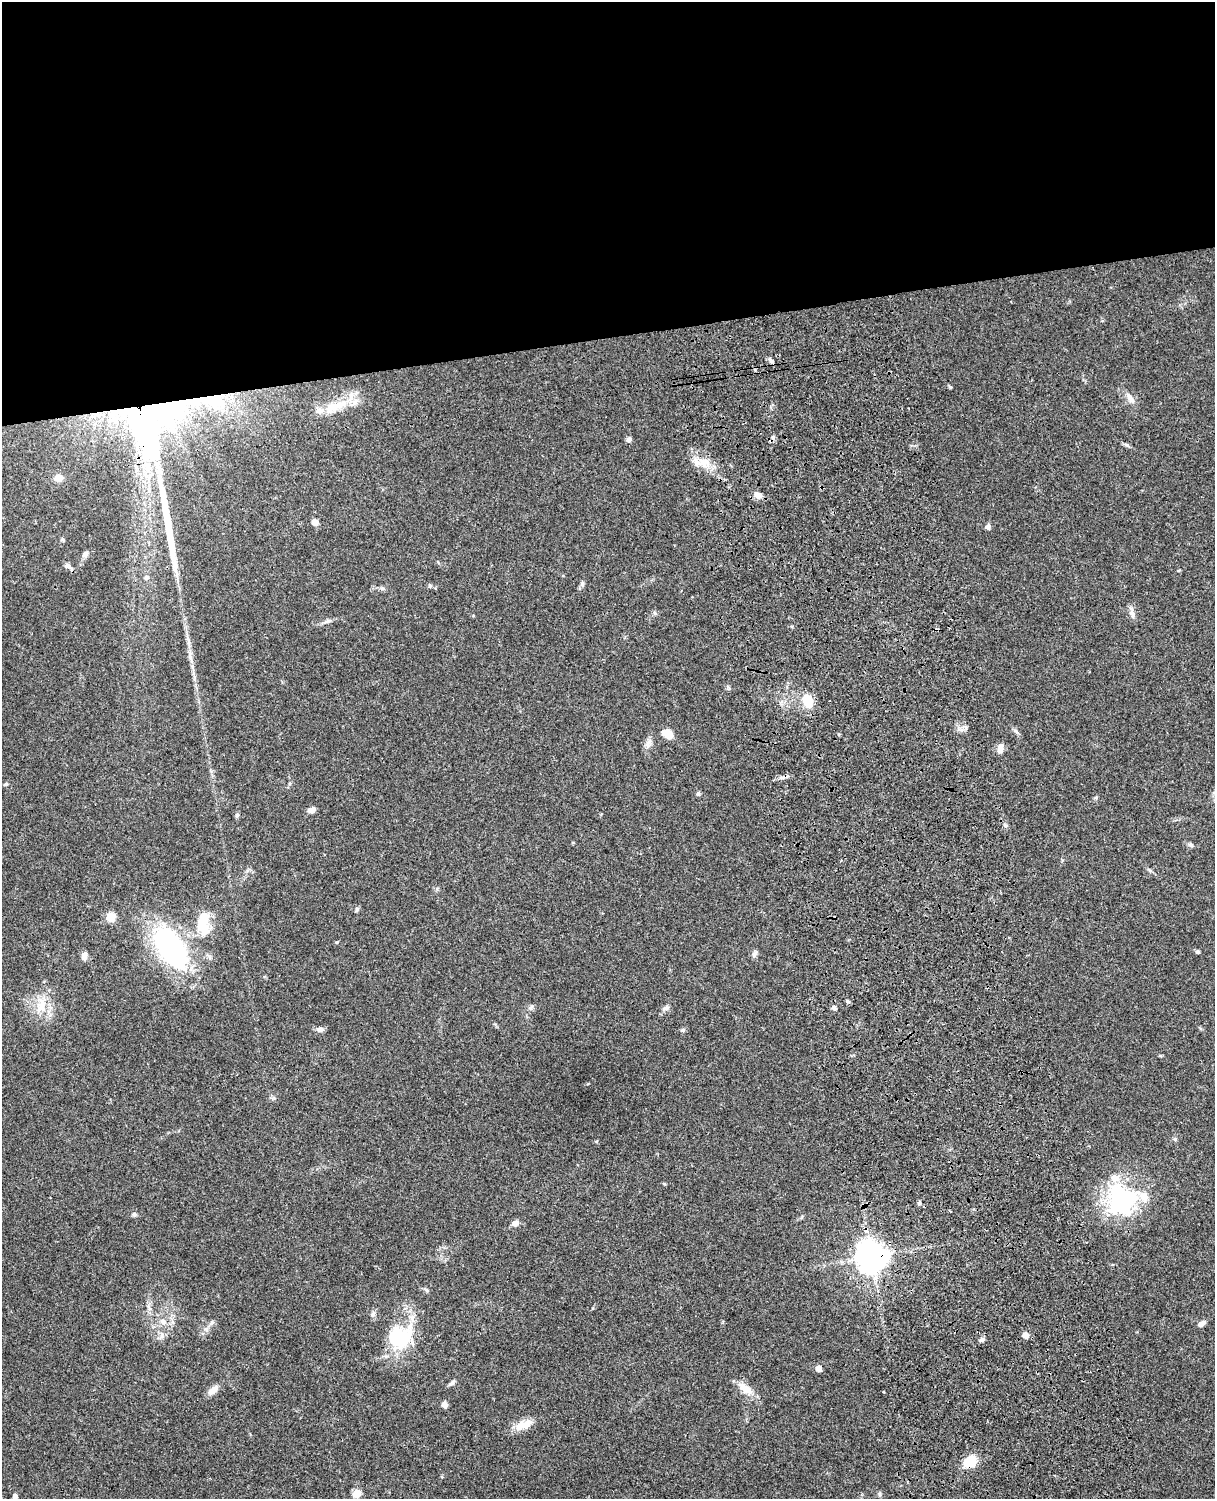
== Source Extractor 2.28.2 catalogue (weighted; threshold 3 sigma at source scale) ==
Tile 2 of 4 x 3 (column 2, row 1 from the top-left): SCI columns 1335-2547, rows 3271-4767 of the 5091 x 4931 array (HDU 1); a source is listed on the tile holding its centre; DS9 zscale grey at full resolution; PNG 1217 x 1501 px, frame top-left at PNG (2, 2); no overlay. Shown black and unused: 23% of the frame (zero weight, under 3 of 4 exposures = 6% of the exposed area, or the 3 px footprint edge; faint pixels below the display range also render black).
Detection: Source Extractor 2.28.2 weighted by HDU 2 'WHT'; one run over the whole footprint, this tile lists its part. Background 0.0755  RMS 0.0058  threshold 0.026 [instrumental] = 3 sigma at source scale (4.5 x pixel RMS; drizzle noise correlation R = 1.50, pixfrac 1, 0.05/0.05 arcsec/px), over >= 5 px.
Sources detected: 83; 1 inside a brighter object's white glare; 1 cosmic-ray / hot-pixel residue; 1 long thin detection or spike segment (spike, bleed or trail) — not listed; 4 inside a brighter listed object's ellipse — not listed separately; the other 76 listed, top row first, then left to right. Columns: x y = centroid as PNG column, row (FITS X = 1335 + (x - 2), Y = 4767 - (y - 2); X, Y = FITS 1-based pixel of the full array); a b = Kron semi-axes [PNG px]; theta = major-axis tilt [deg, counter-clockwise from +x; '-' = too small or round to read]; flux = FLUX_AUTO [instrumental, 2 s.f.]
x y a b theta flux
771 361 9 4 -49 1.3
950 387 5 4 - 0.64
1130 398 18 7 -54 3.8
209 400 65 15 1 39
335 406 42 12 23 17
150 420 57 43 79 250
629 439 6 6 - 1.5
1127 445 10 3 -29 1.1
703 462 13 12 - 7.2
58 478 8 7 - 4.4
757 495 10 7 -36 3.5
315 522 7 6 - 3.2
988 527 6 6 - 1.7
63 540 6 4 -55 0.73
85 554 8 6 33 1.8
67 566 9 6 17 1.5
1178 571 5 3 - 0.56
146 577 6 6 - 1.4
582 584 8 6 69 1.3
430 586 5 5 - 0.89
382 589 7 4 0 1.1
1132 614 12 6 -65 2.4
328 621 8 4 0 1.3
808 701 16 11 -67 13
1016 731 7 4 -70 1.1
668 734 12 8 -35 6.5
648 743 14 7 67 3
1000 748 12 7 81 3.6
6 784 6 5 - 0.86
698 794 6 5 - 0.97
1096 797 6 4 20 0.66
312 810 8 5 16 3.6
237 815 6 5 - 1
1005 825 6 4 -72 0.95
1191 845 7 6 - 1.2
357 910 7 5 88 0.95
111 917 11 10 - 6.2
203 924 35 16 -89 17
337 942 5 3 - 0.47
170 947 50 26 -55 100
1197 952 5 5 - 0.94
754 954 11 5 61 1.5
84 956 9 6 -86 3
847 1001 5 4 - 0.89
41 1005 24 14 88 13
531 1008 9 4 69 1.2
666 1008 11 6 31 2.1
834 1008 6 5 - 1.4
320 1029 9 6 8 2.2
683 1030 6 5 - 1.1
1160 1056 6 4 -1 0.6
1175 1139 6 5 - 0.93
1121 1200 45 42 31 56
919 1203 6 5 - 1
134 1214 6 5 - 1.1
515 1223 8 6 22 3
871 1256 10 9 - 730
427 1290 7 5 -37 1
373 1314 9 5 52 1.6
163 1321 10 8 -55 3.2
212 1323 8 5 69 1.3
1202 1323 10 6 32 2.4
1025 1335 5 5 - 6.1
162 1336 9 4 81 1.6
400 1337 32 28 19 34
982 1339 7 5 31 1.4
818 1368 7 7 - 2.5
452 1383 9 5 39 1.4
745 1389 23 10 -38 7.5
213 1390 14 7 42 4.5
444 1405 6 5 - 3.3
523 1425 25 11 21 7.6
970 1462 12 10 42 13
357 1493 5 5 - 19
880 1494 6 4 -90 0.85
15 1496 6 4 80 2.1
Overlapping masked pixels (flux is a lower limit): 4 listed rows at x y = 209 400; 150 420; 871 1256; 970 1462
Isophote crosses this tile's border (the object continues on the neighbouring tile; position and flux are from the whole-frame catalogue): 1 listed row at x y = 15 1496
Unlisted compact peaks at least as high as the median listed source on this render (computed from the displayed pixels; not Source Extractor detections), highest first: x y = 966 728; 664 1184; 596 1141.